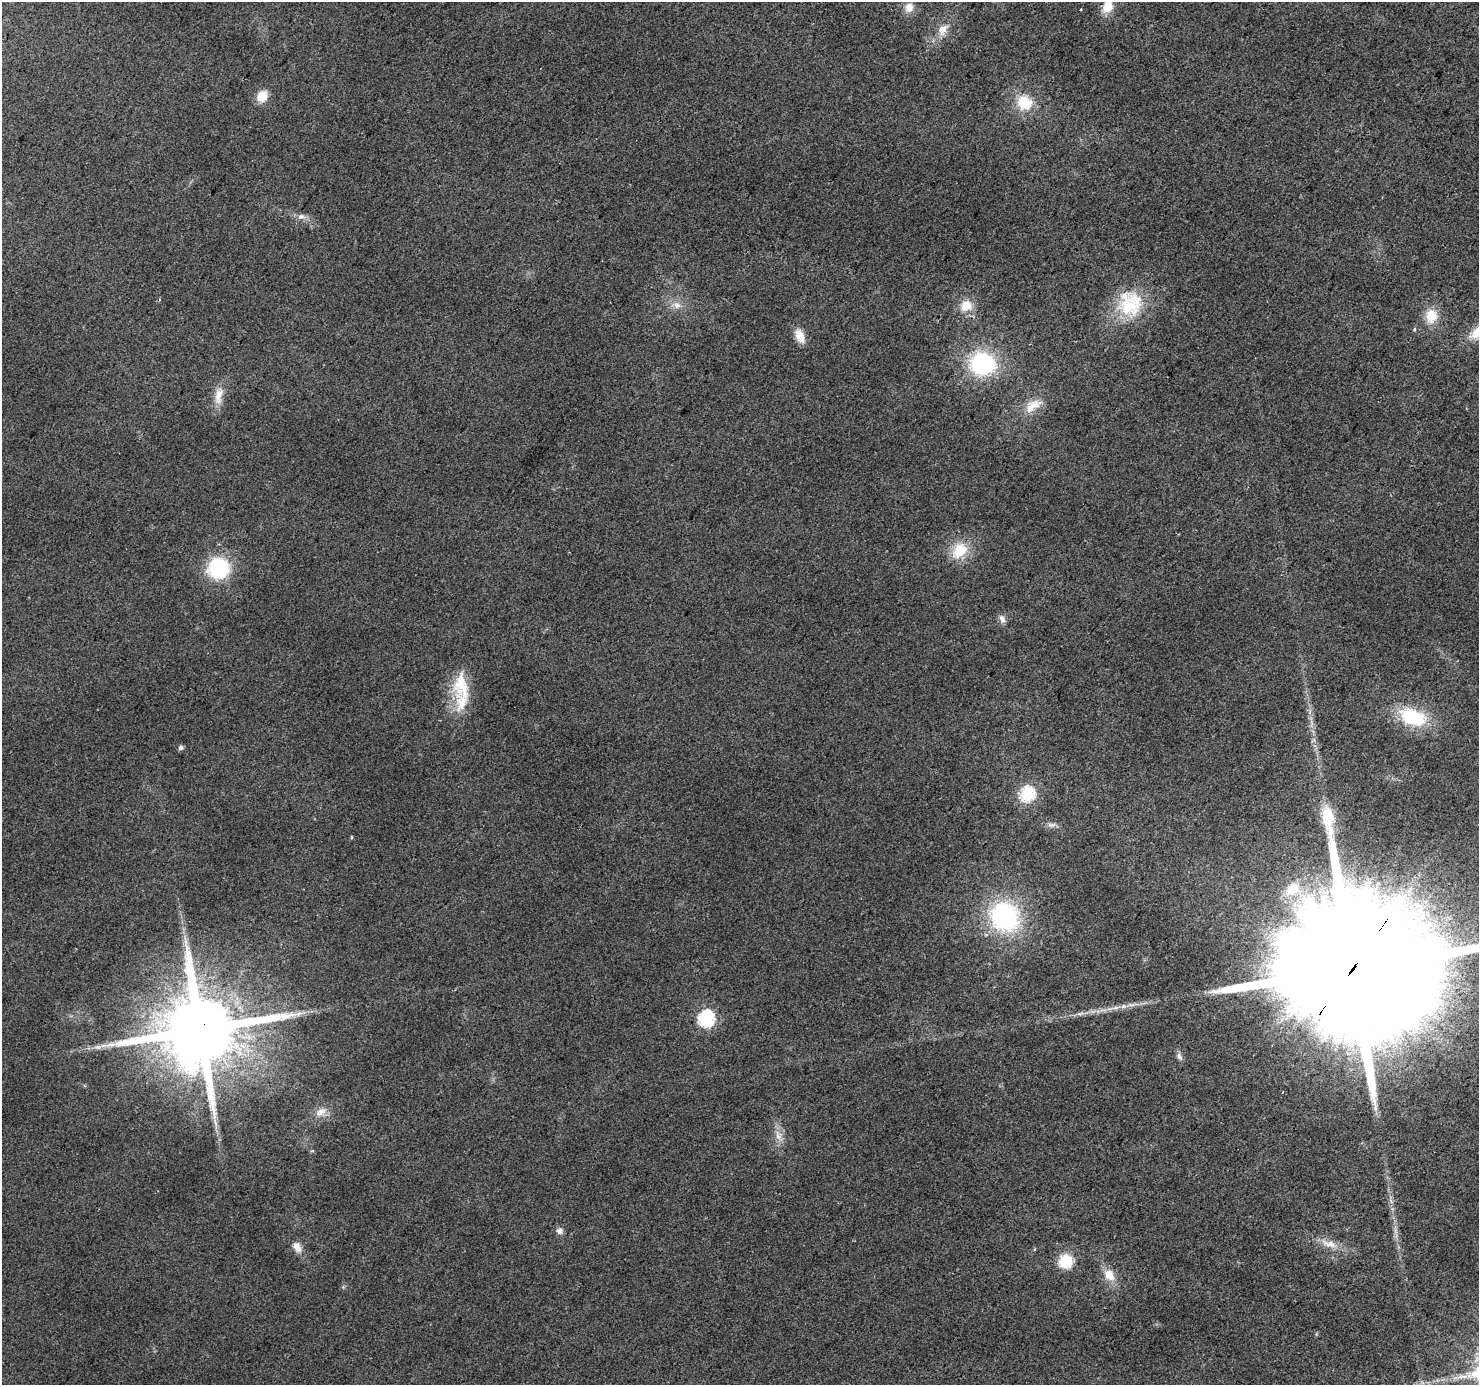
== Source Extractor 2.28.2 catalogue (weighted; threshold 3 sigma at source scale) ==
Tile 10 of 4 x 4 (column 2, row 3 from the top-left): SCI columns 1477-2953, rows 1571-2953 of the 5912 x 5973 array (HDU 1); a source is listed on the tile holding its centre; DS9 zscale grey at full resolution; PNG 1481 x 1387 px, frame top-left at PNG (2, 2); no overlay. Shown black and unused: <1% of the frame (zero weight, under 2 of 3 exposures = <1% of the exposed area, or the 3 px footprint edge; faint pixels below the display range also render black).
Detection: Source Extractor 2.28.2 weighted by HDU 2 'WHT'; one run over the whole footprint, this tile lists its part. Background 0.0442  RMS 0.0086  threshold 0.0388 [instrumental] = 3 sigma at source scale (4.5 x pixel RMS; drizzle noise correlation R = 1.50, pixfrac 1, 0.0396/0.0396 arcsec/px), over >= 5 px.
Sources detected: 42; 1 inside a brighter listed object's ellipse — not listed separately; the other 41 listed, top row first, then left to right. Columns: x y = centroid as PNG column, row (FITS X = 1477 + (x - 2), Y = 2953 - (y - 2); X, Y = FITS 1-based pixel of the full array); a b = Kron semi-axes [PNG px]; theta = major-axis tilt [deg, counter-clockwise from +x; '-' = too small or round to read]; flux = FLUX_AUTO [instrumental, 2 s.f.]
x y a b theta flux
909 7 12 11 - 8.3
1107 7 16 12 62 14
1080 9 3 2 - 1.3
942 30 18 12 54 11
262 96 13 10 59 14
1024 103 16 14 -36 27
301 216 12 7 0 4.7
1130 304 37 34 76 52
676 305 15 9 -15 7.8
966 306 15 13 28 14
1431 316 17 15 80 18
1414 329 6 4 70 1.2
800 336 17 9 -63 11
982 364 24 21 -6 94
219 395 27 11 79 12
1033 406 28 13 33 16
959 551 20 15 46 26
218 568 23 21 14 61
1002 619 12 7 -63 3.9
462 685 42 21 -83 35
1412 717 27 16 -19 56
180 748 6 5 - 2.7
1027 794 7 7 - 150
1051 825 13 6 3 3.7
351 837 5 3 - 0.9
1292 889 23 18 33 25
1004 917 31 28 -51 120
1352 969 69 33 53 84000
1123 1006 8 6 21 3.4
1080 1014 10 5 13 2.8
706 1018 7 7 - 190
200 1030 23 20 37 13000
1179 1056 10 7 -61 3.4
321 1112 18 11 32 9.4
215 1122 15 4 -69 4.5
778 1136 16 9 -67 8
559 1231 8 7 - 3.8
1329 1244 26 9 -17 12
297 1247 17 10 -60 7
1066 1261 15 14 - 25
1109 1275 16 12 -53 13
Overlapping masked pixels (flux is a lower limit): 2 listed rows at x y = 1352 969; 200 1030
Isophote crosses this tile's border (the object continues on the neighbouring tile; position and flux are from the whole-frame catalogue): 2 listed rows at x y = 1107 7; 1352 969